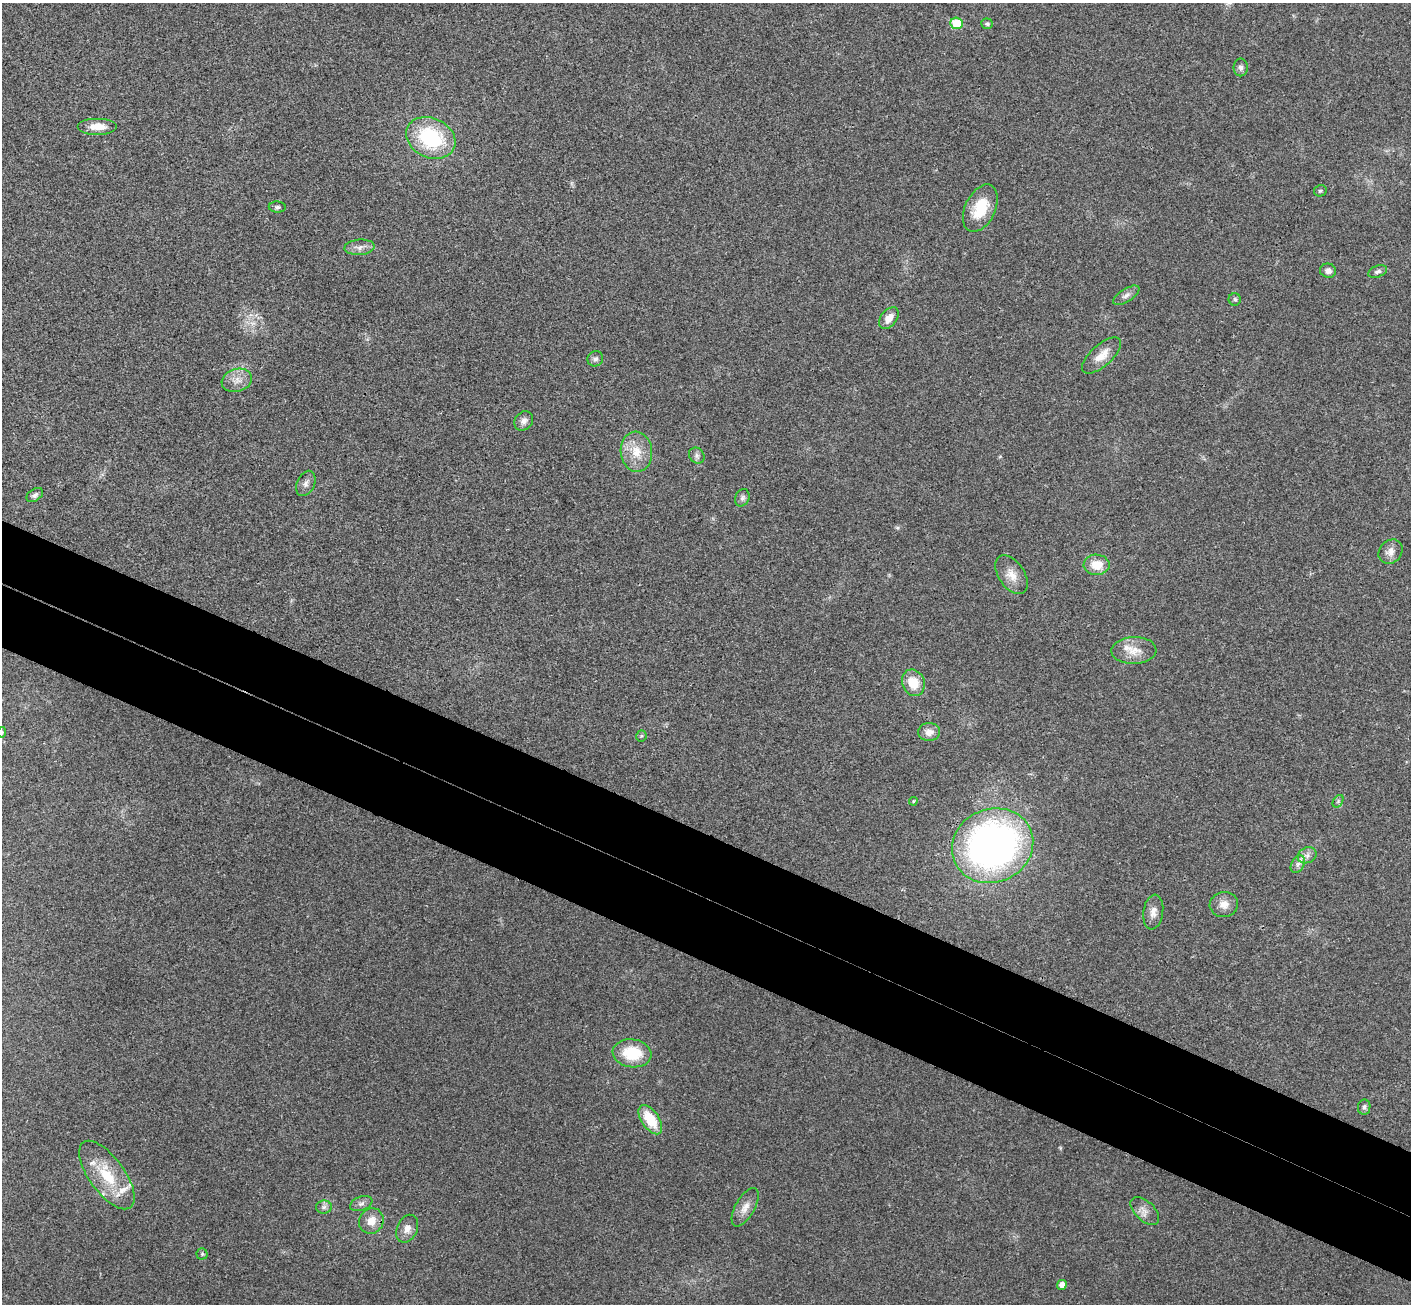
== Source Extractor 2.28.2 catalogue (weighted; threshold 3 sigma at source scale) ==
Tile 6 of 4 x 4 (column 2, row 2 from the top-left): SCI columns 1443-2851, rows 2808-4109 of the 5707 x 5742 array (HDU 1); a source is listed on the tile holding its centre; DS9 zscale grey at full resolution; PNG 1413 x 1306 px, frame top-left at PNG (2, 3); each listed source drawn as its Kron ellipse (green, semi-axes under 4 px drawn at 4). Shown black and unused: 10% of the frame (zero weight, under 3 of 4 exposures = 6% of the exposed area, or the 3 px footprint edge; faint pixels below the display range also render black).
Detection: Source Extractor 2.28.2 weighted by HDU 2 'WHT'; one run over the whole footprint, this tile lists its part. Background 0.0358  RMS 0.0065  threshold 0.0291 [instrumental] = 3 sigma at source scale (4.5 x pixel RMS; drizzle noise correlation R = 1.50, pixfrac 1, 0.05/0.05 arcsec/px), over >= 5 px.
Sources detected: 52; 1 too faint to see at this stretch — neither listed nor drawn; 1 inside a brighter listed object's ellipse — not listed separately; the other 50 listed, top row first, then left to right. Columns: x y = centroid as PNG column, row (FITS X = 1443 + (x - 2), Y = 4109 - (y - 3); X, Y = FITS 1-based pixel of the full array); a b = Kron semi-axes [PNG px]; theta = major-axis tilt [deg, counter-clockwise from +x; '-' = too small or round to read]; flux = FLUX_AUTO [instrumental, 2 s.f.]
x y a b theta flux
956 23 6 5 - 21
987 24 6 5 - 1.4
1241 67 9 7 90 2.4
98 126 20 8 0 8.8
431 138 26 19 -25 54
1320 191 6 5 - 1.2
277 207 8 5 -3 1.5
980 208 25 15 65 22
359 247 15 8 4 4.2
1328 271 8 7 - 2.9
1378 271 10 5 20 2
1126 295 15 6 32 3.2
1235 299 6 6 - 1.4
889 318 12 8 52 6.5
1102 355 24 10 42 9.3
595 359 8 7 - 1.9
237 380 15 11 17 6.5
524 421 10 8 46 3
636 452 20 15 -84 13
697 456 8 7 - 2.1
306 483 13 8 64 3.3
35 495 9 6 32 2.1
742 498 9 7 64 2
1391 552 13 11 45 5
1097 565 13 10 -1 11
1012 575 22 13 -56 8.2
1134 650 22 13 2 10
913 683 13 11 -68 13
2 732 5 4 - 1.1
929 732 11 9 1 5
641 736 5 5 - 0.9
913 801 4 3 - 0.71
1338 801 7 4 57 1.2
993 846 41 36 23 300
1307 855 10 7 23 3.4
1298 864 9 6 60 2.9
1224 904 14 12 7 6.3
1153 912 17 10 82 5.4
632 1053 19 14 -7 24
1364 1107 7 6 - 1.8
650 1120 16 8 -56 20
107 1175 40 17 -54 28
361 1204 11 7 20 2.6
324 1207 8 6 3 2.1
745 1207 21 9 60 6.3
1145 1211 17 9 -43 5.2
371 1221 13 12 - 8.1
407 1229 14 10 66 5.4
202 1254 5 5 - 1.1
1062 1285 5 4 - 3.7
Isophote crosses this tile's border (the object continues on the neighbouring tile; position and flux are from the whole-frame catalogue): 1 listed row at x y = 2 732